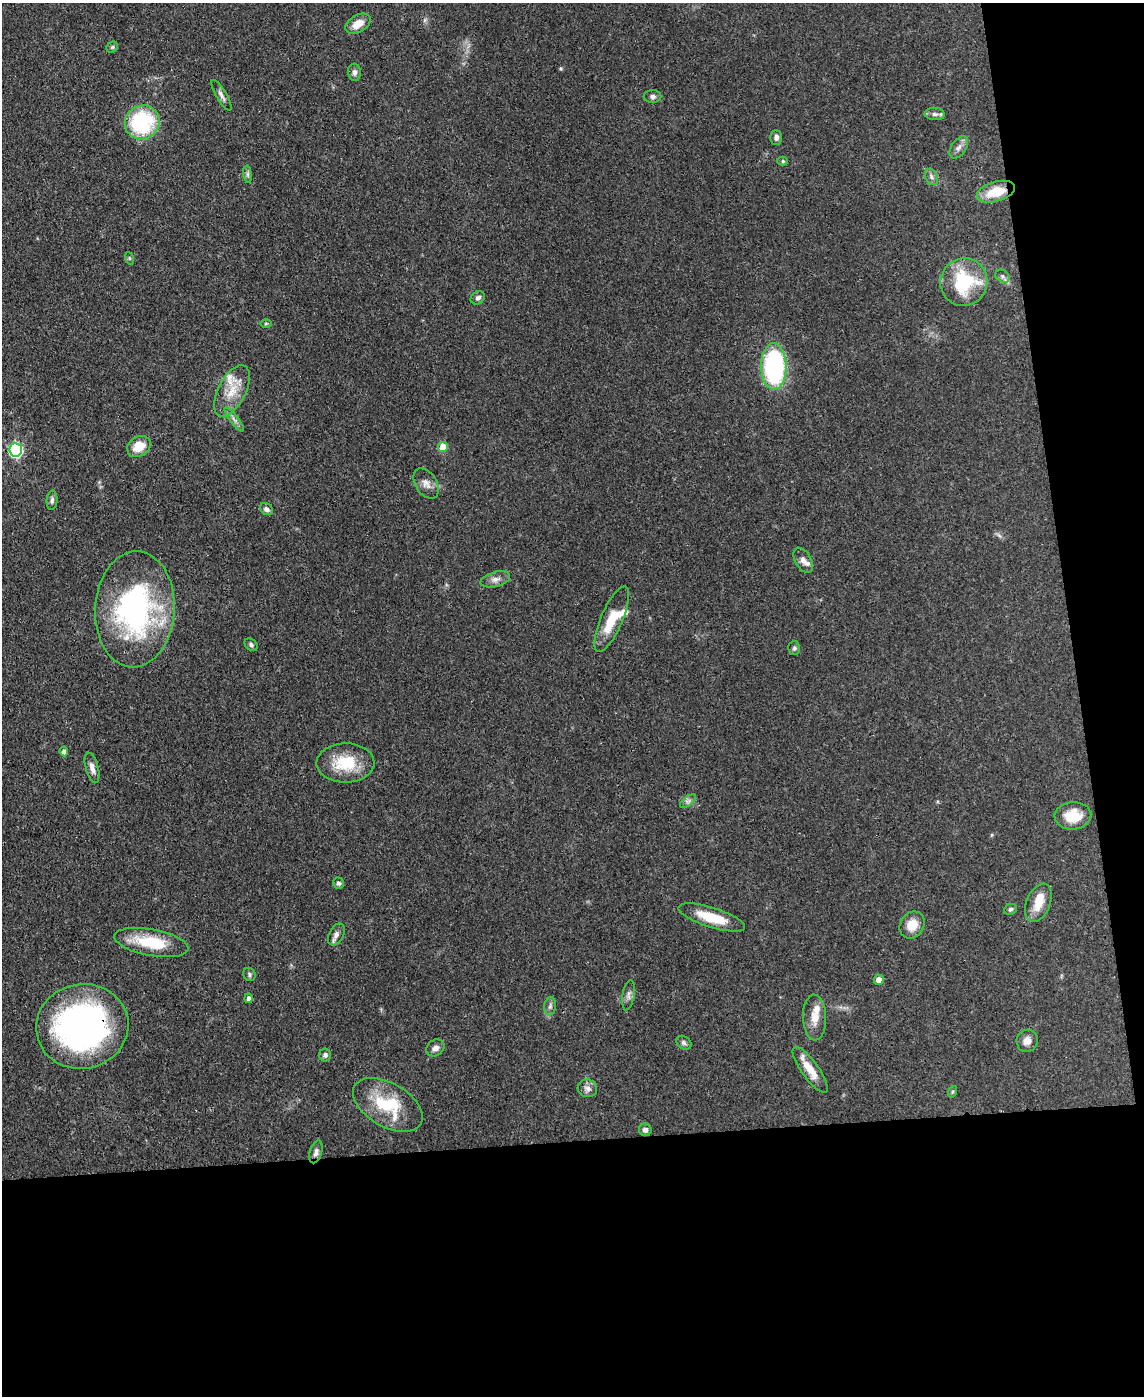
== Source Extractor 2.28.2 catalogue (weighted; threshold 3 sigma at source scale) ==
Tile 12 of 4 x 3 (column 4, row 3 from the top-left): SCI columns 3499-4640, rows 203-1596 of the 4717 x 4694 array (HDU 1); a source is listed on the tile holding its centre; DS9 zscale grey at full resolution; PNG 1146 x 1398 px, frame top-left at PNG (2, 3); each listed source drawn as its Kron ellipse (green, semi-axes under 4 px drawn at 4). Shown black and unused: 24% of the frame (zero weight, under 3 of 4 exposures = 9% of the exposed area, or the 3 px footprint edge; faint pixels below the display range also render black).
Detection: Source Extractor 2.28.2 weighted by HDU 2 'WHT'; one run over the whole footprint, this tile lists its part. Background 0.081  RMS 0.0043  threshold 0.0196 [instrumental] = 3 sigma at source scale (4.5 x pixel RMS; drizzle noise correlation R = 1.50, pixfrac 1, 0.05/0.05 arcsec/px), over >= 5 px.
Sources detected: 67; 5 inside a brighter listed object's ellipse — not listed separately; the other 62 listed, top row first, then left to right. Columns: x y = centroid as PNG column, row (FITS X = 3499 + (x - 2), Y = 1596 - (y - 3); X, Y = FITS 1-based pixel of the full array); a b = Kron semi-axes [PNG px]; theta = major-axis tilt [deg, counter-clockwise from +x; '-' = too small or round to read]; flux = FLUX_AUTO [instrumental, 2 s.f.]
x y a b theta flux
358 24 14 8 32 5.3
112 47 6 5 - 0.74
354 72 9 6 -84 1.5
221 95 18 5 -59 1.9
653 96 9 6 0 1.4
935 114 10 6 -4 1.6
142 122 17 17 - 37
776 137 7 5 -90 1.6
959 147 12 7 56 2.3
783 161 5 4 - 0.76
248 174 9 4 -82 0.9
931 177 9 6 -62 1.5
996 192 20 10 16 11
129 258 6 4 -72 0.61
1002 276 7 6 - 1.2
964 282 24 23 - 28
478 298 7 6 - 1.5
266 323 6 4 1 0.56
774 366 23 12 -89 73
232 391 28 13 63 9.8
234 419 14 4 -52 1.6
139 446 12 9 34 7.8
443 447 5 5 - 9.4
16 450 7 6 - 72
426 483 16 10 -57 3.3
52 500 9 5 84 1.3
266 509 7 5 -40 1.5
803 560 14 8 -60 2.5
495 579 15 7 15 2.6
135 609 58 39 87 93
612 619 35 11 66 11
251 645 7 5 -44 1
794 648 7 6 - 0.85
64 751 5 4 - 1.8
345 763 29 19 1 16
92 768 15 6 -75 2.6
688 801 9 5 36 1.3
1073 816 18 13 4 9
338 883 6 5 - 1
1038 903 20 12 67 7.1
1011 909 6 5 - 0.93
712 917 35 10 -17 12
912 925 14 12 59 6.4
336 934 12 7 63 2.1
151 942 37 13 -11 19
249 974 7 6 - 0.92
879 980 5 5 - 3
628 995 15 6 80 1.8
249 998 5 4 - 1.5
550 1006 9 5 82 1.3
815 1017 23 11 -88 5.6
82 1026 46 42 12 140
1027 1041 11 10 - 3
684 1043 8 6 -37 1.1
435 1048 9 8 - 2.3
325 1055 6 6 - 1.2
810 1070 27 8 -54 6.8
587 1088 10 9 - 2
952 1092 6 4 72 0.55
388 1105 38 22 -30 23
645 1130 6 6 - 1.5
316 1152 12 6 73 2
Overlapping masked pixels (flux is a lower limit): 2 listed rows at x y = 996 192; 82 1026